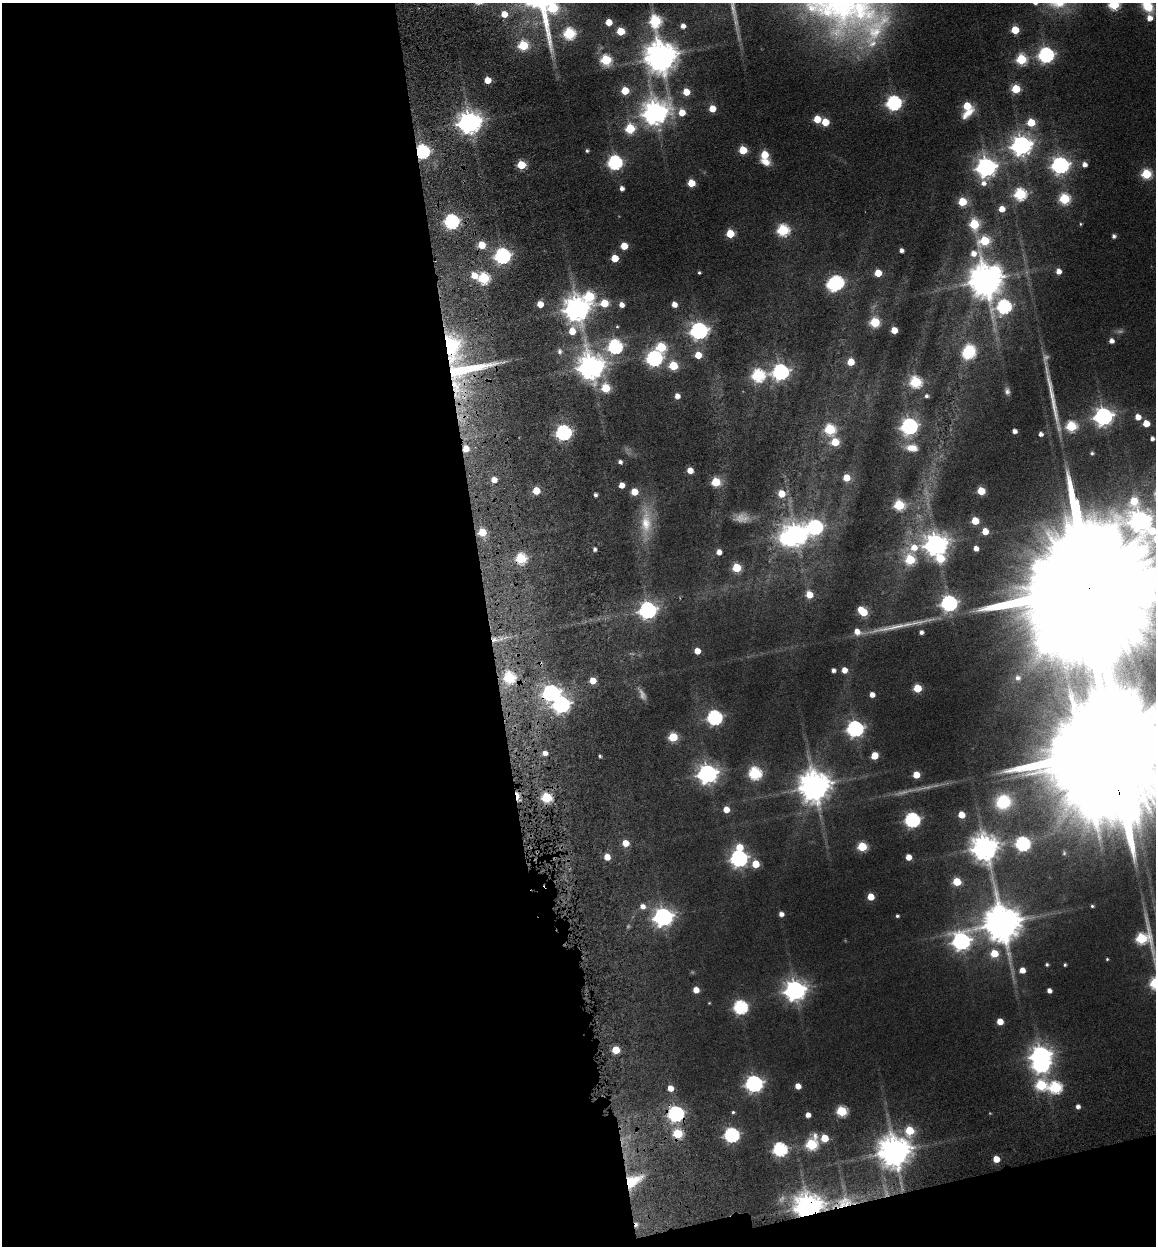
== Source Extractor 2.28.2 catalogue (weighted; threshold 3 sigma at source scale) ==
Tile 13 of 4 x 4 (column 1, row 4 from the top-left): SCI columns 346-1499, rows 139-1382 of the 5239 x 5277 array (HDU 1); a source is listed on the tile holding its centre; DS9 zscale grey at full resolution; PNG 1158 x 1248 px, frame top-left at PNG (2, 3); no overlay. Shown black and unused: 45% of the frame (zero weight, under 3 of 6 exposures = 10% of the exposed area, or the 3 px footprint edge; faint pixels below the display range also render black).
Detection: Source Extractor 2.28.2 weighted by HDU 2 'WHT'; one run over the whole footprint, this tile lists its part. Background 0.0705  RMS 0.011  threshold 0.0466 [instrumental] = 3 sigma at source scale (4.09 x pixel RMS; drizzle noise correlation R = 1.36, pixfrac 0.8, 0.05/0.05 arcsec/px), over >= 5 px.
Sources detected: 244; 7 too faint to see at this stretch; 5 inside a brighter object's white glare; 3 cosmic-ray / hot-pixel residue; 2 long thin detections or spike segments (spike, bleed or trail) — not listed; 5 inside a brighter listed object's ellipse — not listed separately; the other 222 listed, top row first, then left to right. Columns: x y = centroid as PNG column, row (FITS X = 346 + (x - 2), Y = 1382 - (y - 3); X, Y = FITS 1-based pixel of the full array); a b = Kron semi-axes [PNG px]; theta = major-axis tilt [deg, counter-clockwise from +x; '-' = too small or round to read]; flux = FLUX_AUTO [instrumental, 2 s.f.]
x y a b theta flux
1114 4 6 6 - 93
1147 6 15 10 -56 26
552 8 17 9 57 89
504 14 6 6 - 14
655 21 8 6 -84 120
609 22 5 5 - 19
683 26 5 4 - 6.5
1015 30 5 5 - 34
621 31 5 5 - 33
569 33 6 6 - 110
523 45 6 5 - 63
1046 55 7 6 - 290
660 57 9 9 - 2200
1021 59 6 6 - 80
606 60 6 6 - 84
487 80 5 5 - 17
1016 89 5 5 - 45
625 91 5 5 - 28
686 92 5 5 - 21
894 103 7 6 - 240
967 106 6 5 - 30
712 109 5 5 - 20
968 112 21 8 39 15
655 113 9 8 - 1100
682 113 6 6 - 18
817 119 5 5 - 26
469 122 8 8 - 890
825 122 5 5 - 26
1031 122 5 5 - 37
630 129 6 6 - 62
1021 145 8 7 - 680
743 150 5 5 - 39
422 151 6 6 - 210
587 151 4 3 - 2
764 155 5 5 - 32
615 162 6 6 - 220
765 162 13 8 -16 10
521 165 5 5 - 43
1060 165 7 7 - 410
1084 165 5 5 - 6
986 167 8 7 - 630
1146 174 6 5 - 71
691 183 5 5 - 28
622 188 4 4 - 4.7
1020 194 6 6 - 130
1064 199 6 6 - 83
962 202 5 5 - 42
1002 209 5 5 - 13
451 221 6 6 - 220
974 224 6 6 - 69
1081 224 4 3 - 1.1
783 230 6 6 - 120
730 234 5 5 - 36
1114 236 5 4 - 3.2
984 241 7 6 - 63
624 246 5 5 - 23
901 250 4 4 - 4.2
502 256 7 6 - 310
615 258 5 5 - 23
1058 271 5 5 - 8.4
699 272 3 3 - 1.4
878 273 5 5 - 24
474 275 6 5 - 16
484 278 6 6 - 100
985 281 12 9 -60 2300
836 282 7 6 - 180
589 296 7 7 - 66
604 303 7 5 6 31
540 304 5 5 - 16
674 304 5 4 - 8.6
621 305 5 5 - 7.5
1004 306 10 8 -3 200
576 309 8 8 - 1300
875 322 5 5 - 62
617 326 4 3 - 1.1
894 330 5 5 - 17
699 331 7 7 - 430
1111 341 4 4 - 6
615 346 7 6 - 190
661 347 6 6 - 63
969 352 13 11 61 50
698 355 5 5 - 20
654 358 7 7 - 290
851 362 5 5 - 22
673 366 5 5 - 51
590 367 9 8 - 1300
465 370 127 52 19 450
780 372 7 7 - 310
758 375 7 6 - 140
916 382 6 6 - 110
605 388 5 5 - 48
1007 391 10 7 -80 3.7
677 396 5 5 - 7.6
926 396 5 4 - 3
1103 416 7 7 - 490
1138 417 5 5 - 11
1146 423 5 5 - 19
909 426 7 7 - 330
1071 426 6 6 - 81
830 429 6 6 - 79
1014 431 4 4 - 5.5
563 432 7 6 - 280
1041 434 4 4 - 4.4
1152 439 4 4 - 3.9
835 442 5 5 - 32
912 448 17 10 -6 13
1092 453 4 4 - 1.9
620 462 5 4 - 3.8
690 470 5 5 - 12
846 478 5 5 - 19
494 480 5 4 - 9.1
716 482 5 5 - 46
622 485 5 4 - 12
536 491 5 5 - 29
981 491 5 5 - 36
634 492 5 5 - 23
781 494 6 6 - 17
595 495 4 4 - 3
899 505 6 5 - 82
975 521 5 5 - 30
646 523 42 16 89 37
815 527 9 8 - 230
985 531 5 5 - 16
482 532 5 5 - 31
795 534 8 7 - 890
936 544 8 7 - 950
914 547 18 10 9 23
976 548 4 4 - 6.7
595 549 5 4 - 2.7
719 552 5 5 - 8
521 558 6 5 - 82
940 558 7 7 - 35
910 559 6 6 - 58
736 568 5 5 - 48
1090 585 99 13 -81 130000
809 595 6 5 - 18
949 603 7 7 - 330
647 610 7 7 - 390
863 611 8 5 -42 38
857 632 8 7 - 10
921 632 4 4 - 3.9
494 640 8 7 - 4.9
697 651 5 5 - 13
833 670 4 4 - 4.2
844 670 5 5 - 10
509 677 6 6 - 100
1017 678 3 3 - 2
593 681 5 5 - 17
917 688 5 5 - 39
551 693 7 7 - 330
872 695 4 4 - 8.1
561 704 7 7 - 380
714 717 6 6 - 240
855 729 7 6 - 350
673 737 5 5 - 52
545 753 5 5 - 5.8
600 756 3 3 - 1.5
874 756 6 5 - 20
1084 763 22 18 -15 7100
755 773 6 6 - 130
707 774 7 7 - 640
916 775 5 5 - 23
814 786 9 9 - 2000
517 796 11 4 -82 11
547 797 6 5 - 70
1003 802 12 11 - 60
726 809 5 5 - 14
961 815 5 5 - 17
912 820 6 6 - 250
625 843 5 5 - 16
1022 844 7 6 - 210
740 847 6 6 - 20
862 847 5 5 - 54
984 847 9 8 - 1400
607 857 5 5 - 14
908 857 5 4 - 12
739 858 7 7 - 370
755 864 5 5 - 26
957 882 5 5 - 38
871 897 5 5 - 19
642 906 6 6 - 6.6
1092 906 3 3 - 1.4
781 914 4 4 - 5.8
897 916 4 4 - 1.8
663 917 7 7 - 550
1002 923 11 10 - 3300
1142 938 14 10 -71 100
961 941 8 8 - 450
994 953 6 6 - 27
1047 964 4 4 - 1.9
1065 965 3 3 - 1.5
1022 970 5 5 - 10
1155 983 6 6 - 95
696 990 5 5 - 12
795 990 8 7 - 760
1049 991 4 4 - 5.3
709 1003 4 3 - 0.84
740 1007 6 6 - 190
1000 1022 5 5 - 15
616 1050 5 5 - 24
1041 1055 8 6 -3 590
754 1084 7 6 - 390
1041 1085 7 6 - 85
798 1086 5 4 - 9.9
1055 1087 6 6 - 130
670 1088 5 5 - 12
1078 1107 5 4 - 4.4
841 1111 6 5 - 75
733 1112 4 4 - 1.6
676 1114 7 6 - 300
808 1115 4 4 - 6.6
909 1131 6 6 - 40
677 1134 5 5 - 59
731 1135 7 6 - 240
824 1138 5 5 - 26
811 1144 7 6 - 97
780 1149 6 6 - 190
894 1151 9 9 - 2100
996 1159 5 4 - 18
633 1181 22 12 30 35
842 1204 26 12 69 29
808 1207 8 7 - 1600
Overlapping masked pixels (flux is a lower limit): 12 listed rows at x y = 422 151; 465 370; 521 558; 1090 585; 494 640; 509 677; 551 693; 517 796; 676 1114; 633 1181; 842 1204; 808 1207
Isophote crosses this tile's border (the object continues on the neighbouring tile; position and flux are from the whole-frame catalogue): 6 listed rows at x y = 1114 4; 1147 6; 552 8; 1090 585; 1142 938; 1155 983